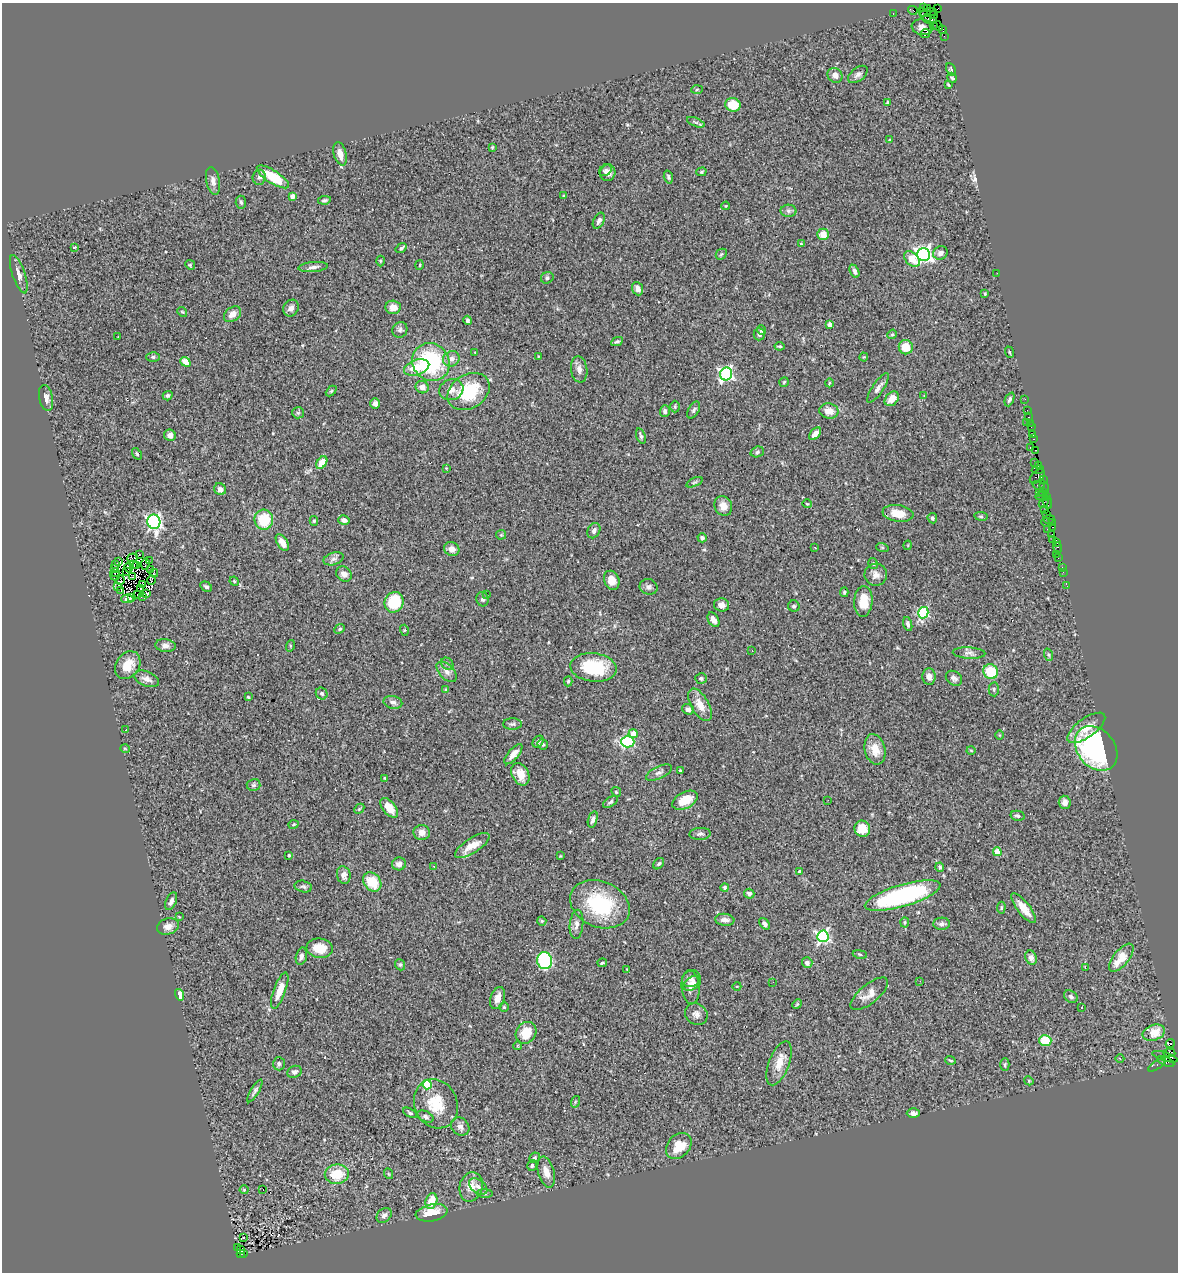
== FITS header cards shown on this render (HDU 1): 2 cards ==
NAXIS1  =                 1176
NAXIS2  =                 1270

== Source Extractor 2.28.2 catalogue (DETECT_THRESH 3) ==
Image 1176 x 1270 px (HDU 1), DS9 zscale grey, 1 PNG px = 1 image px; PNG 1180 x 1274 px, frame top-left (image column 1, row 1270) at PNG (2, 3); each listed source drawn as its Kron ellipse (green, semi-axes under 4 px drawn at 4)
Background 1.37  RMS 0.089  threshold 0.266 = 3 sigma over >= 5 px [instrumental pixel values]
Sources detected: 366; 2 with non-positive FLUX_AUTO (blend fragments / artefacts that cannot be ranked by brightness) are neither listed nor drawn; the other 364 listed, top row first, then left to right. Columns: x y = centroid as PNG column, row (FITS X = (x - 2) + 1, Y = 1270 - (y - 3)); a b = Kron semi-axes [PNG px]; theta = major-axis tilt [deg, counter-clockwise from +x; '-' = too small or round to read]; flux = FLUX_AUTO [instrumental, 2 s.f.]
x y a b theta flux
923 7 3 2 - 18
928 8 2 2 - 22
938 9 3 2 - 17
913 10 5 2 - 47
893 13 3 2 - 7.9
929 13 8 3 9 72
934 14 4 3 - 28
925 15 9 3 -54 110
930 19 7 4 -17 310
933 25 2 2 - 6.2
938 26 5 2 - 51
922 27 10 7 -11 27
942 29 3 3 - 38
925 34 5 2 - 16
944 36 3 2 - 9.4
951 70 7 4 -65 8.6
858 74 11 6 39 22
835 75 8 7 - 40
952 78 5 3 - 7.9
948 85 3 2 - 5.3
697 90 6 4 3 8.6
887 103 4 4 - 7.9
733 105 8 7 - 110
696 122 9 3 -22 9.2
890 140 3 2 - 5.1
492 147 3 3 - 5.2
340 154 12 6 -75 54
605 170 7 5 38 18
701 172 5 4 - 9.6
608 173 8 7 - 40
259 177 7 6 - 20
273 177 18 6 -33 200
668 177 6 4 -74 11
213 181 14 7 -79 30
292 196 4 4 - 47
563 196 4 4 - 5.8
324 200 6 3 9 8.8
241 202 6 5 - 10
726 206 4 4 - 4.7
788 211 8 6 -2 17
599 221 8 5 63 20
823 234 6 5 - 60
801 244 4 3 - 5.9
74 247 3 2 - 4.6
401 248 6 3 36 12
940 253 7 6 - 25
721 254 6 5 - 9.7
924 255 6 6 - 2000
912 259 9 6 -43 96
380 261 5 3 - 5.2
190 265 5 4 - 7.5
420 265 5 3 - 5.8
313 267 15 5 5 26
854 271 7 4 -64 19
997 273 2 2 - 12
19 274 20 6 -71 34
547 278 6 5 - 12
638 289 7 5 -66 36
985 294 4 3 - 6.2
393 307 7 6 - 56
291 308 9 7 59 30
182 312 5 4 - 6.7
232 314 9 7 36 40
468 320 4 4 - 14
830 325 4 4 - 53
400 330 8 7 - 17
762 330 5 4 - 11
759 334 6 5 - 17
892 334 5 4 - 7.5
118 337 3 2 - 5.9
617 342 6 3 24 9.2
779 346 5 3 - 9.3
906 347 7 7 - 97
475 352 4 3 - 6.2
1009 352 6 3 -71 6.2
538 356 3 2 - 3.4
153 357 6 5 - 12
864 357 4 4 - 5.3
451 359 8 7 - 36
185 362 6 4 -40 53
431 362 19 18 - 570
417 367 13 7 18 140
579 369 13 8 -82 34
726 374 6 6 - 1200
784 382 5 4 - 8.2
829 383 4 3 - 5.5
422 387 7 6 - 41
878 388 17 5 56 28
451 390 12 10 20 44
331 391 6 4 45 7.3
469 392 22 17 32 300
168 396 5 4 - 12
924 396 4 3 - 4.6
46 398 13 6 -78 35
892 399 8 6 47 53
1010 399 7 4 67 12
1025 399 2 2 - 25
375 403 5 4 - 29
675 407 6 5 - 8.3
694 410 9 5 60 15
1027 410 2 2 - 34
665 411 6 5 - 14
829 411 9 7 -10 62
298 413 6 5 - 10
1029 417 3 2 - 80
1027 422 3 2 - 11
1030 423 2 2 - 50
1031 427 3 2 - 26
815 434 7 4 49 34
170 435 6 5 - 25
1033 435 3 2 - 14
641 436 8 4 -72 13
1034 439 3 2 - 8.6
1030 447 3 3 - 91
1035 450 3 3 - 36
757 452 7 5 18 12
137 454 6 3 -55 6.9
1034 462 4 3 - 68
322 463 7 4 54 74
1038 465 4 2 - 61
446 468 3 3 - 4.8
1038 470 6 3 7 140
1037 476 9 5 41 320
1043 480 3 2 - 36
694 482 9 3 23 8.3
1039 486 6 2 -18 73
1044 488 8 3 -73 130
220 489 6 5 - 20
1042 491 3 3 - 230
1039 492 4 2 - 170
1042 496 6 3 14 70
1046 497 3 3 - 61
1044 502 6 3 47 140
1047 502 7 3 -69 95
807 504 4 3 - 4.8
723 506 10 8 -62 43
1045 510 2 2 - 26
898 513 15 8 -8 87
1047 514 2 2 - 48
981 516 7 3 -8 6.8
932 518 5 4 - 12
1049 519 5 3 - 94
264 520 10 9 - 200
344 520 6 4 -12 30
314 521 5 4 - 8.3
154 522 7 6 - 1500
1045 522 4 2 - 45
1052 522 3 2 - 73
1053 527 3 2 - 34
1047 529 2 2 - 27
594 531 8 6 62 23
1052 534 3 2 - 63
501 535 5 4 - 7.5
702 538 4 4 - 17
1053 540 3 3 - 27
282 542 9 5 -57 50
1057 543 4 3 - 53
908 545 5 3 - 4.3
882 547 6 4 -19 7.3
815 548 3 3 - 23
1058 548 5 3 - 56
452 549 8 6 -27 43
139 554 3 2 - 6.1
1057 554 3 2 - 5.8
133 558 5 2 - 4
1058 558 2 2 - 13
334 559 10 6 18 24
149 560 3 2 - 12
118 562 4 2 - 11
873 563 5 4 - 9.1
133 564 4 2 - 3.6
145 564 6 2 81 8.4
116 565 3 2 - 7.6
137 566 3 2 - 2.4
1062 567 2 2 - 13
115 568 2 2 - 5.7
129 568 5 2 - 9.3
151 570 2 2 - 5.9
127 571 3 2 - 4.1
1063 572 2 2 - 33
115 573 5 2 - 6.2
154 573 4 2 - 6.2
344 574 8 7 - 33
876 575 11 11 - 40
115 576 5 3 - 4.2
132 577 3 2 - 6.4
120 580 4 2 - 6.3
152 580 5 2 - 9.4
612 580 10 7 -67 65
234 581 5 4 - 7.4
142 585 3 2 - 2.8
117 586 4 2 - 12
1067 586 3 2 - 16
206 587 6 4 -31 13
649 587 9 7 -19 23
141 588 2 2 - 5.3
121 591 3 2 - 3.2
844 592 5 4 - 8.7
147 593 3 2 - 9.4
138 594 2 2 - 9.1
487 594 3 2 - 4.2
143 596 2 2 - 260
132 598 3 2 - 8.5
127 599 6 4 4 6.9
483 599 7 6 - 15
863 601 15 9 86 110
394 602 10 9 - 250
722 605 7 6 - 30
794 606 6 5 - 9.9
923 613 6 5 - 520
713 620 8 5 -61 36
908 624 7 4 -73 15
340 629 6 4 41 9.9
404 630 5 3 - 5.7
165 646 10 6 -7 27
290 646 6 4 73 6.8
752 651 2 2 - 4.3
969 653 16 5 -3 25
1049 655 6 4 -71 7.4
447 664 7 5 -45 14
128 665 15 11 55 93
593 667 23 14 -6 320
447 672 12 7 -47 36
991 672 8 7 - 200
929 677 8 6 -87 34
701 678 6 5 - 14
954 678 9 6 -36 21
147 679 13 7 -21 36
568 681 5 4 - 6.9
446 689 4 3 - 5.8
994 689 7 5 -88 11
322 693 6 5 - 12
248 697 4 3 - 7.5
393 702 9 6 -14 21
700 705 18 9 -61 72
688 709 6 5 - 24
512 724 9 6 1 14
1086 728 22 9 36 98
126 730 2 2 - 6.2
633 734 4 4 - 73
999 735 5 3 - 4.9
538 742 6 5 - 16
628 742 6 5 - 520
543 744 5 5 - 9.8
1096 748 25 18 -50 1100
125 749 5 3 - 4.4
875 749 15 10 -77 85
971 750 4 3 - 5.1
513 754 12 5 49 44
680 771 4 3 - 6.8
659 772 14 6 25 25
520 774 12 8 -63 82
385 778 4 4 - 6.3
254 785 7 6 - 12
616 792 5 4 - 7
685 800 13 8 26 100
828 800 2 2 - 4.1
610 802 8 4 34 14
1065 802 6 6 - 33
389 808 11 6 -49 76
359 809 6 4 45 7.7
1018 816 7 5 -12 13
593 819 8 4 72 20
294 824 5 3 - 6.9
862 829 8 7 - 91
422 833 8 7 - 42
700 834 10 6 3 19
472 845 20 7 33 89
997 852 4 4 - 120
289 856 3 3 - 9.2
560 856 4 3 - 4.8
399 864 7 6 - 28
659 864 6 4 48 11
434 866 3 2 - 6.5
940 867 4 4 - 10
799 871 4 3 - 9
344 875 9 6 -78 39
372 882 10 8 -50 150
303 886 9 5 -13 14
725 887 4 4 - 17
749 894 5 5 - 20
903 896 39 11 17 830
171 901 9 5 66 24
600 904 31 22 -22 430
1001 908 6 4 85 7.1
1024 908 18 6 -52 70
179 917 3 2 - 5.1
725 920 9 6 -7 31
542 921 5 4 - 7.2
905 922 5 4 - 11
576 924 14 7 84 33
764 924 6 4 -50 18
942 924 8 6 3 22
168 926 11 8 14 36
823 936 5 5 - 1300
320 948 13 9 -7 89
860 954 7 3 -9 7.3
301 956 9 5 74 26
1031 958 7 5 -65 33
1121 958 17 7 51 130
545 961 8 7 - 540
602 963 5 4 - 8.3
807 963 5 5 - 25
400 965 6 4 -68 9.1
1085 968 4 2 - 6.7
627 969 3 3 - 3.8
691 979 9 8 - 27
920 981 2 2 - 3.1
773 982 3 2 - 6
692 983 10 6 34 28
737 986 4 3 - 4.5
690 987 17 9 -86 44
280 990 19 6 70 84
869 994 23 9 39 58
180 995 6 4 -74 39
1071 997 7 5 -35 16
497 998 11 7 71 48
797 1004 5 4 - 7.3
504 1007 5 5 - 7.9
1082 1007 3 2 - 8.5
696 1014 12 10 -38 33
526 1033 11 10 - 110
1154 1033 11 7 19 63
1045 1041 6 5 - 170
1170 1043 5 3 - 400
518 1046 4 3 - 4.3
1169 1053 6 4 -6 450
1165 1057 13 4 -17 320
1120 1059 4 4 - 6.5
950 1060 5 3 - 8.6
1166 1061 9 4 -24 400
779 1063 23 10 69 92
279 1064 6 6 - 17
1005 1065 6 4 89 9.6
1157 1065 10 4 34 130
294 1072 7 6 - 22
1029 1081 5 3 - 5.5
427 1084 5 4 - 380
255 1091 13 4 59 17
575 1102 6 3 72 7.2
436 1104 25 21 -66 180
410 1113 7 4 -28 9.8
913 1113 6 4 1 18
425 1116 9 5 -26 16
460 1126 10 8 -45 29
679 1146 14 11 46 120
535 1158 5 4 - 8.5
532 1165 5 5 - 14
546 1172 16 8 -74 54
337 1174 12 9 8 140
389 1174 5 3 - 4.8
471 1187 15 11 75 76
478 1187 10 6 -35 28
244 1190 4 4 - 6.1
263 1190 2 2 - 8.9
485 1193 8 4 -1 12
431 1201 8 5 72 110
432 1213 16 8 11 110
384 1215 8 6 43 23
243 1238 3 2 - 12
237 1248 3 2 - 40
240 1250 4 3 - 100
240 1253 3 2 - 60
244 1253 2 2 - 100
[2 non-positive-flux detections neither listed nor drawn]